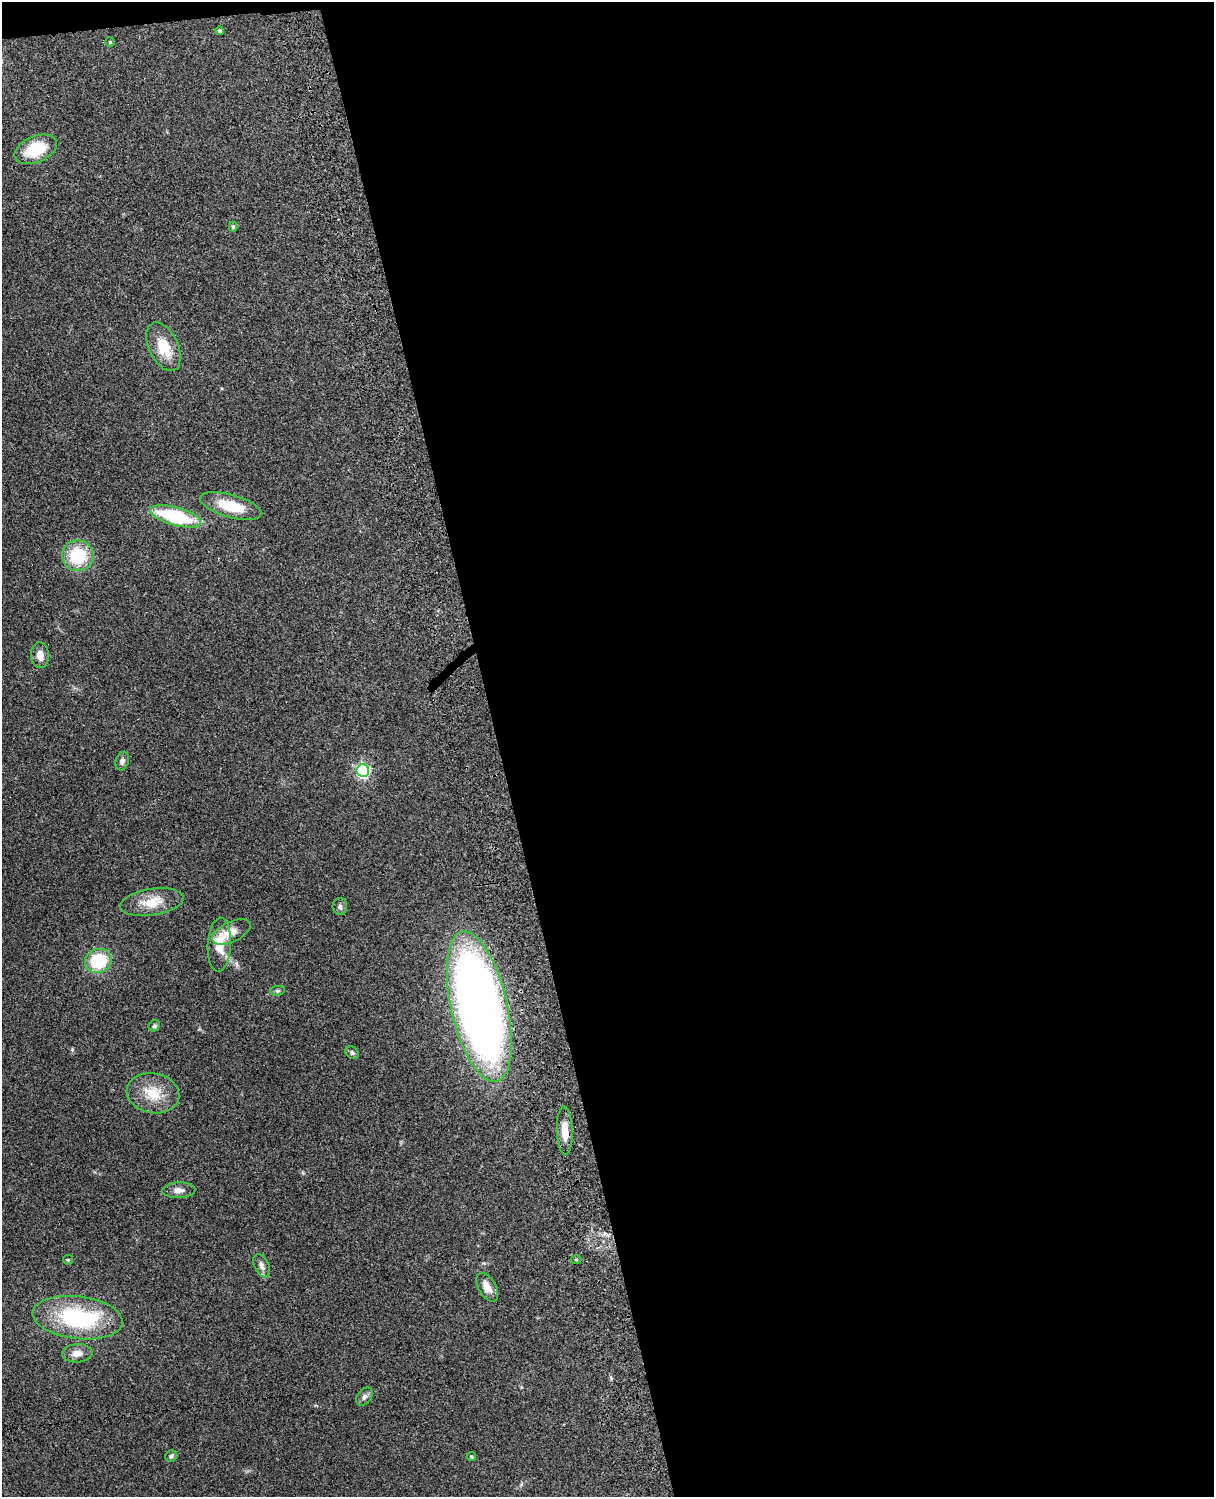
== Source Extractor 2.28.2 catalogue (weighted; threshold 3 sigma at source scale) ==
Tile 4 of 4 x 3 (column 4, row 1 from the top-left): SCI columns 3755-4966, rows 3155-4649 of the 5087 x 4927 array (HDU 1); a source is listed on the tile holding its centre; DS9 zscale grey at full resolution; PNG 1216 x 1499 px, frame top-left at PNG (2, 2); each listed source drawn as its Kron ellipse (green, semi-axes under 4 px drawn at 4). Shown black and unused: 60% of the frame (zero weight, under 3 of 4 exposures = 6% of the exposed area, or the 3 px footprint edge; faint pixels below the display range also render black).
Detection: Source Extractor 2.28.2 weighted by HDU 2 'WHT'; one run over the whole footprint, this tile lists its part. Background 0.233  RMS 0.0086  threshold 0.0387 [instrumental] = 3 sigma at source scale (4.5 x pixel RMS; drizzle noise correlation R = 1.50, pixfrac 1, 0.05/0.05 arcsec/px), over >= 5 px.
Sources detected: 32; all 32 listed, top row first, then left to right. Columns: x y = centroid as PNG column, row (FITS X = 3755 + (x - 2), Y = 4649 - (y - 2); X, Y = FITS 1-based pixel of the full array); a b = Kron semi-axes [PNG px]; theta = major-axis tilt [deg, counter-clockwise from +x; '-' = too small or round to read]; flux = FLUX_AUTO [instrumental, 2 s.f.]
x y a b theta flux
220 31 4 4 - 2
110 42 5 5 - 0.9
36 149 22 13 23 32
233 227 5 4 - 1.5
163 347 26 14 -65 22
231 506 32 11 -16 28
176 516 26 9 -15 63
78 556 16 15 - 41
40 655 13 9 -86 6.6
122 761 9 6 72 2.8
363 771 6 6 - 150
152 902 32 13 9 18
340 906 8 7 - 2.4
231 932 21 10 26 11
219 945 27 11 87 19
98 961 13 12 - 40
277 991 7 4 6 1.5
479 1007 77 28 -77 770
154 1026 6 5 - 1.5
352 1053 7 6 - 1.9
153 1093 26 20 -11 23
565 1131 24 8 -88 14
179 1190 16 8 2 5.2
576 1259 5 3 - 0.84
68 1260 5 5 - 1
261 1266 12 7 -65 3.9
487 1287 16 8 -59 7.6
78 1318 45 21 -7 91
77 1353 15 9 4 6.8
364 1397 10 7 51 2.9
171 1456 6 5 - 2.1
471 1457 4 4 - 1.1
Overlapping masked pixels (flux is a lower limit): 1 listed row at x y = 479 1007